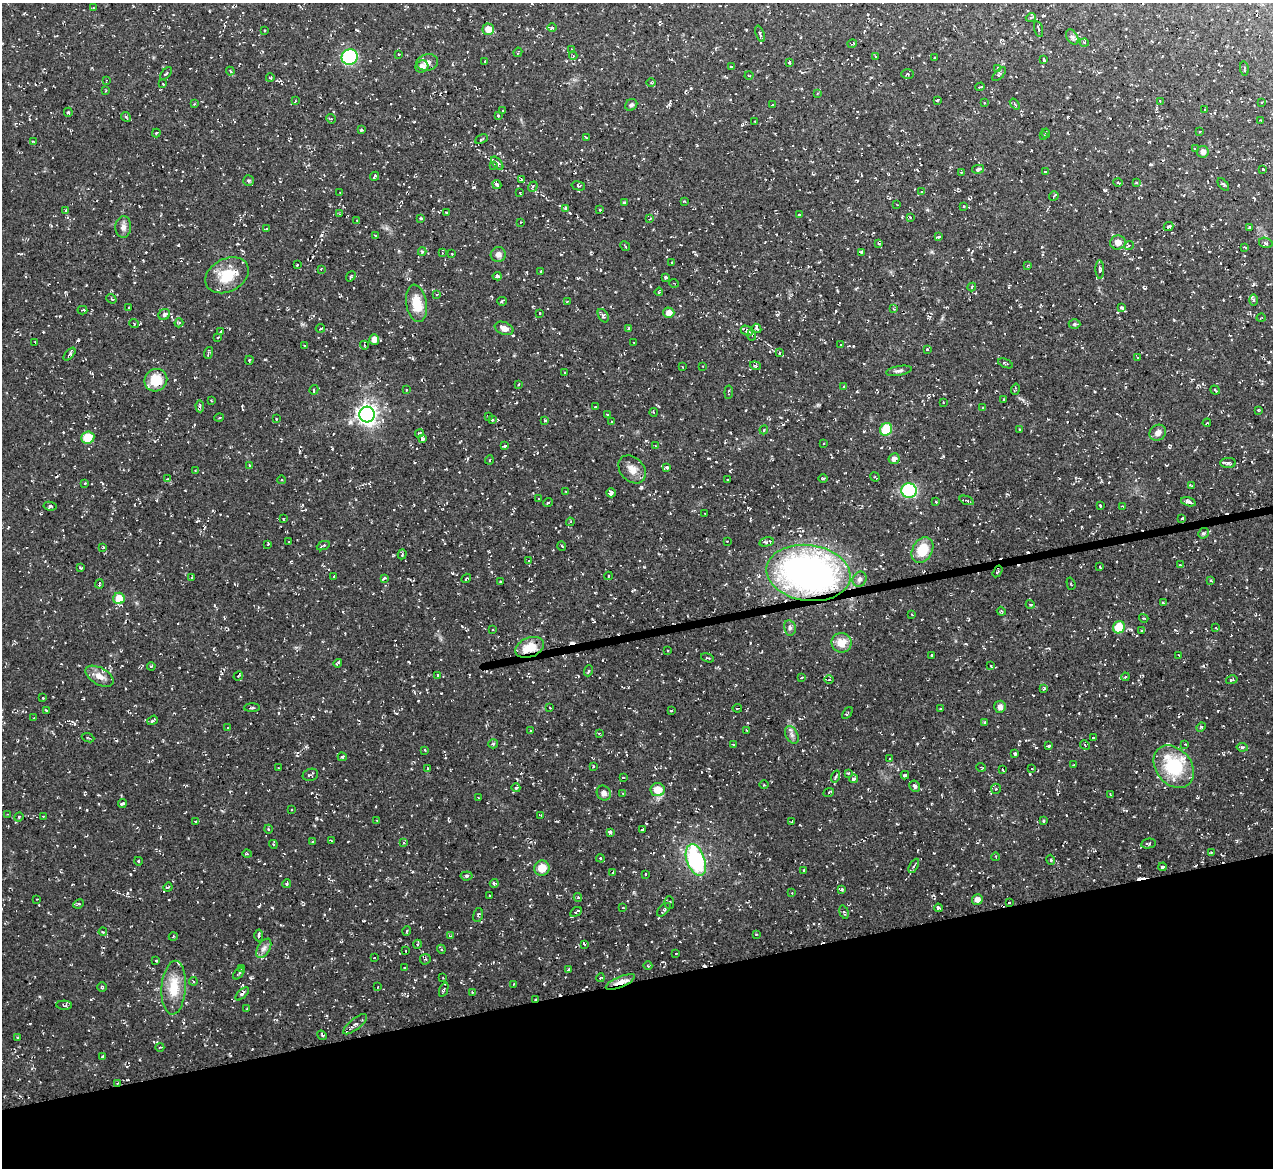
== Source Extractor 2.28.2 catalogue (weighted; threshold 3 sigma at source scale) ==
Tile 14 of 4 x 4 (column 2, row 4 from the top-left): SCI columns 1331-2601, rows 154-1319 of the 5142 x 5088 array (HDU 1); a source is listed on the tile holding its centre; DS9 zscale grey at full resolution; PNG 1275 x 1170 px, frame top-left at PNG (2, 3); each listed source drawn as its Kron ellipse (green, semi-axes under 4 px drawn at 4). Shown black and unused: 16% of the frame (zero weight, under 2 of 3 exposures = <1% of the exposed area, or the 3 px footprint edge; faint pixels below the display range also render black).
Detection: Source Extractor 2.28.2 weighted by HDU 2 'WHT'; one run over the whole footprint, this tile lists its part. Background 0.0534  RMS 0.0089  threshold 0.0399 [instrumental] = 3 sigma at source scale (4.5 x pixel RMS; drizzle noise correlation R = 1.50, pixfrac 1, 0.05/0.05 arcsec/px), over >= 5 px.
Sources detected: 470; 31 cosmic-ray / hot-pixel residue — neither listed nor drawn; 4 inside a brighter listed object's ellipse — not listed separately; the other 435 listed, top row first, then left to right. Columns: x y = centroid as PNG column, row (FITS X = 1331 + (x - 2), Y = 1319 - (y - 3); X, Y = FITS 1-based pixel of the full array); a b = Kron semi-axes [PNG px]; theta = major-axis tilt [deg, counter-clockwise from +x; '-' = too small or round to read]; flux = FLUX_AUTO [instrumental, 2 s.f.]
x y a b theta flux
93 8 3 2 - 0.89
1031 17 5 3 - 0.96
552 28 5 3 - 1
488 29 6 5 - 9.5
1038 29 8 2 -75 1.2
265 30 3 2 - 0.78
760 34 8 3 -71 1.6
1072 37 8 5 -59 2.2
1084 43 4 3 - 0.89
852 44 4 3 - 1.4
572 49 3 3 - 0.94
518 52 5 2 - 0.9
399 54 3 2 - 0.58
573 56 4 4 - 1.1
875 56 4 3 - 0.76
350 57 8 7 - 77
935 58 2 2 - 0.71
1044 60 4 3 - 3.9
485 61 3 2 - 0.72
427 62 11 8 11 5.4
789 62 4 3 - 1.6
422 66 6 6 - 6.1
731 67 3 3 - 1.1
1244 68 7 3 -83 1.2
998 69 4 4 - 3.3
230 71 4 3 - 0.83
166 73 8 2 49 1.1
908 74 6 5 - 1.4
999 74 8 4 45 1.7
749 76 4 3 - 0.69
270 78 4 3 - 0.71
106 80 2 2 - 0.55
651 83 4 3 - 1.1
163 84 3 3 - 0.84
980 87 5 2 - 0.72
105 91 3 2 - 0.8
817 93 3 3 - 0.95
937 100 3 3 - 1.3
295 101 4 2 - 0.63
1160 101 3 3 - 0.81
1262 102 3 3 - 0.83
985 103 2 2 - 0.69
194 104 3 3 - 1.1
1015 104 6 3 -52 1.1
631 105 6 5 - 2
772 105 3 2 - 0.64
503 110 2 2 - 0.78
1205 110 3 2 - 0.58
68 112 4 4 - 1.5
498 116 3 3 - 0.97
126 117 5 4 - 1.2
331 119 5 4 - 0.93
1260 120 2 2 - 0.51
755 122 3 2 - 0.74
361 130 3 2 - 0.92
1200 131 4 2 - 0.57
156 133 4 3 - 1.4
1046 133 5 2 - 1.2
1043 136 3 3 - 0.95
586 138 4 3 - 1.2
481 139 7 2 24 0.99
33 142 4 3 - 1
1195 149 3 3 - 1.3
1203 152 5 5 - 4.1
497 163 8 4 -50 2.7
493 165 3 3 - 1.1
978 169 6 4 13 2.1
1263 169 3 2 - 0.79
961 172 2 2 - 0.78
1045 172 3 3 - 0.93
374 176 5 3 - 1.3
522 180 3 3 - 2.2
249 181 5 5 - 1.4
1118 182 4 3 - 1
1136 183 3 3 - 1.3
497 184 5 3 - 4.3
1223 184 7 4 -52 1.4
578 186 7 4 -15 1.1
533 187 5 4 - 1.4
922 191 3 2 - 0.75
340 193 3 2 - 0.55
520 193 2 2 - 0.63
1054 196 5 2 - 0.76
684 201 3 3 - 0.82
624 203 4 3 - 0.97
897 205 3 2 - 0.5
963 206 3 2 - 0.81
566 208 4 3 - 3.2
66 210 3 3 - 0.76
600 210 3 3 - 0.94
446 212 3 2 - 0.88
339 214 3 3 - 0.73
799 215 3 3 - 0.92
910 217 3 3 - 1
421 218 3 3 - 1.1
650 219 4 2 - 0.76
357 220 3 2 - 0.78
521 222 3 2 - 1.1
123 227 11 8 86 4.2
1169 227 5 3 - 3.2
1249 227 3 2 - 0.99
266 229 4 3 - 0.84
375 235 3 2 - 0.73
939 237 3 2 - 1.2
1118 242 7 7 - 6.1
879 243 3 3 - 1.3
1266 243 7 5 -17 1.9
1129 245 5 3 - 1.1
625 246 5 2 - 0.85
1245 247 4 2 - 0.93
422 251 4 4 - 1.1
861 252 4 2 - 1.2
442 253 4 3 - 0.89
452 254 3 2 - 0.61
498 254 7 7 - 4.5
672 262 3 3 - 1.2
297 265 3 3 - 0.67
1028 265 3 3 - 0.81
321 269 3 2 - 0.7
1100 269 9 4 -87 2.4
541 272 3 2 - 0.97
227 275 23 16 28 26
351 276 5 3 - 1.1
497 276 4 3 - 2.2
665 277 3 3 - 2
674 283 5 3 - 0.68
972 287 4 4 - 1.4
659 292 4 3 - 1
437 294 4 3 - 0.82
111 299 5 3 - 1.3
1253 300 6 4 -90 1
502 301 5 4 - 1.4
567 302 4 2 - 0.63
416 303 19 10 -81 21
129 307 2 2 - 0.73
1122 307 3 3 - 2.7
893 309 4 3 - 0.95
82 310 5 2 - 1.9
540 313 2 2 - 0.83
669 313 5 5 - 6.4
164 315 6 5 - 2.8
603 316 7 5 -59 1.9
1261 318 4 3 - 0.71
134 323 5 3 - 0.84
179 323 5 4 - 1.4
1074 324 6 5 - 1.6
320 328 4 2 - 0.85
504 328 10 6 -22 5
757 328 5 4 - 1.5
628 329 4 3 - 1.1
747 331 6 4 -26 4.3
221 332 4 3 - 1.2
752 335 5 3 - 0.95
218 337 3 2 - 0.69
374 339 5 5 - 7.2
35 342 3 2 - 0.71
634 342 2 2 - 0.53
364 345 4 3 - 0.8
841 345 3 2 - 0.6
305 346 3 2 - 0.96
927 349 3 3 - 0.82
208 353 6 3 71 1.2
779 353 4 3 - 1.1
70 354 8 3 49 1.3
1138 358 4 3 - 0.9
249 360 4 3 - 0.98
1005 363 8 3 -22 1.1
702 366 3 2 - 0.58
755 366 5 4 - 1.2
683 367 3 2 - 0.46
899 371 13 4 10 2.6
564 373 3 2 - 0.7
156 380 12 11 - 21
518 384 3 2 - 1.1
843 387 3 3 - 0.75
1015 389 6 3 73 1.2
314 390 5 4 - 1.3
406 390 3 2 - 0.78
1215 390 5 2 - 0.91
729 392 6 2 84 1.5
1003 400 4 2 - 0.68
212 401 3 2 - 0.72
943 402 2 2 - 0.67
200 406 6 3 -85 1.9
595 407 3 2 - 0.57
983 408 3 3 - 0.97
1258 410 3 3 - 0.84
653 412 4 3 - 0.73
367 414 8 7 - 470
607 415 3 2 - 0.81
488 416 2 2 - 0.55
219 418 5 3 - 1.1
276 419 3 2 - 0.68
492 420 3 2 - 0.97
545 420 3 3 - 1.2
612 422 4 2 - 0.78
1207 423 4 3 - 0.83
886 429 6 6 - 33
764 430 4 3 - 0.83
1020 430 3 2 - 1.4
419 433 4 3 - 1.2
1158 433 9 7 37 5.2
88 437 6 6 - 23
422 439 3 3 - 4.1
824 443 3 2 - 0.77
505 446 3 2 - 1.1
655 446 3 2 - 1
894 459 6 5 - 5
489 460 4 3 - 0.7
1228 463 8 5 2 2.5
250 465 4 4 - 0.92
667 468 4 3 - 2
632 469 16 11 -46 8.3
195 471 3 2 - 0.56
875 477 5 2 - 0.71
823 478 4 3 - 0.99
167 479 4 2 - 0.59
282 480 4 3 - 0.8
727 480 4 2 - 0.61
85 483 3 2 - 0.63
1191 486 3 2 - 0.77
909 490 8 7 - 55
566 492 3 2 - 0.58
611 493 5 4 - 3.6
539 499 4 2 - 0.55
967 500 7 2 -21 1
548 502 5 3 - 0.9
936 502 3 3 - 0.7
1188 502 7 3 -17 3.5
50 506 6 4 -8 1.5
1100 506 3 3 - 2.1
1122 506 3 2 - 0.84
705 513 2 2 - 0.51
1182 518 3 2 - 1.7
283 519 3 2 - 0.64
570 522 4 3 - 0.96
1203 533 6 4 40 1.4
727 541 2 2 - 0.68
289 542 3 2 - 0.59
766 542 7 4 13 2.2
268 544 3 2 - 0.81
323 546 7 3 23 1.2
562 546 5 3 - 0.78
103 548 3 3 - 0.77
922 550 14 10 61 21
402 554 5 4 - 1.2
529 561 2 2 - 0.74
1180 565 4 2 - 0.72
1100 567 4 2 - 0.59
80 568 3 3 - 0.78
997 571 6 3 57 1.4
808 573 42 28 -8 400
334 576 3 2 - 0.5
609 576 4 3 - 0.84
192 578 4 3 - 0.94
384 578 4 3 - 1.2
466 578 5 3 - 0.97
859 579 8 6 60 2.8
1211 580 3 3 - 0.88
501 582 4 2 - 0.84
99 584 4 2 - 1.1
1071 584 6 3 -73 1.1
119 598 6 5 - 17
1163 603 3 3 - 0.99
1030 604 5 3 - 0.93
1001 611 4 3 - 0.94
912 615 3 2 - 0.6
1144 618 5 3 - 0.83
1119 627 6 6 - 22
790 628 8 6 -78 2.3
1216 628 4 2 - 0.75
493 630 3 2 - 0.55
1142 631 4 3 - 1
842 643 10 10 - 13
529 647 15 9 21 17
668 650 3 2 - 0.85
932 655 3 3 - 1.1
1179 655 2 2 - 0.54
707 658 7 2 -19 1
338 663 4 2 - 1.1
151 666 4 3 - 1
991 666 3 2 - 0.6
588 671 5 3 - 0.97
438 675 3 3 - 2
99 676 15 8 -30 8.2
238 676 5 3 - 0.82
1125 677 4 3 - 0.91
802 678 3 3 - 1.3
829 679 5 3 - 1
1232 680 6 2 13 0.92
1044 688 4 3 - 0.97
43 698 3 2 - 0.85
1000 707 6 6 - 3.9
252 708 8 3 1 1.4
550 708 4 2 - 0.53
737 708 4 2 - 0.99
940 709 3 2 - 1.1
46 710 3 2 - 1.2
671 710 3 2 - 0.83
847 713 7 3 52 1
34 718 2 2 - 0.56
152 720 6 3 36 1.4
985 723 4 4 - 1.7
1201 727 5 4 - 1.1
228 728 3 3 - 0.71
747 730 4 3 - 0.85
531 731 3 2 - 0.63
599 733 4 3 - 0.82
792 735 9 6 -61 2.9
88 738 6 2 -21 0.91
1093 738 3 3 - 2.4
493 744 5 4 - 1.1
1185 744 3 2 - 0.76
734 745 4 2 - 0.92
1085 745 5 4 - 1.2
1048 746 3 3 - 3.3
1242 747 6 4 -9 1.7
425 750 3 3 - 0.87
1015 754 3 3 - 1.5
342 757 4 4 - 1.3
889 759 3 2 - 0.66
1074 765 3 2 - 0.92
593 766 3 2 - 0.76
981 767 5 3 - 0.76
1174 767 23 17 -51 49
278 768 2 2 - 0.56
428 768 3 2 - 0.6
1032 768 4 2 - 0.77
1003 770 4 2 - 0.87
848 773 4 4 - 0.99
310 775 8 6 18 2
905 775 4 3 - 3.9
623 777 3 2 - 0.58
836 777 6 3 71 1.1
853 779 4 3 - 2.6
764 785 4 3 - 0.75
915 786 6 5 - 2.3
516 788 4 4 - 1.6
996 789 5 5 - 1.3
658 790 7 6 - 14
829 792 5 3 - 1
604 793 7 6 - 4.3
623 793 3 3 - 0.71
1110 794 4 3 - 0.75
478 798 2 2 - 0.74
122 803 4 3 - 1.7
292 809 3 2 - 0.64
7 814 3 2 - 0.66
541 815 4 2 - 0.78
43 816 2 2 - 0.72
19 817 4 4 - 1.1
377 820 3 2 - 0.63
195 821 3 3 - 0.82
792 821 4 2 - 0.74
1044 821 3 3 - 1.5
268 829 4 3 - 0.72
642 829 3 2 - 0.85
610 832 4 3 - 1.9
313 841 3 2 - 0.78
331 841 3 2 - 0.95
403 842 4 3 - 0.95
273 844 4 3 - 1
1148 844 7 5 10 1.6
1211 852 3 3 - 0.7
247 854 5 3 - 0.87
996 857 4 2 - 0.63
600 858 4 3 - 1.1
696 860 16 9 -70 94
1051 860 5 3 - 0.8
138 861 4 2 - 0.69
914 866 8 3 61 1.5
1163 867 4 3 - 3.8
542 868 8 7 - 12
804 870 3 2 - 0.78
613 872 4 3 - 0.99
646 874 3 2 - 0.69
467 876 6 4 6 2
494 883 4 4 - 1.2
287 884 4 4 - 1.4
168 887 5 3 - 0.85
842 889 3 3 - 0.97
792 893 3 3 - 0.54
489 895 2 2 - 0.75
578 897 4 4 - 1.7
37 899 2 2 - 0.55
977 899 5 5 - 5.2
1009 902 3 2 - 1.2
669 903 6 5 - 1.8
78 904 5 3 - 1.2
623 908 3 2 - 0.87
938 908 4 3 - 1.4
664 910 8 5 44 2
576 912 6 3 29 3.1
844 912 7 4 -73 1.4
478 915 7 4 77 1.5
407 931 5 3 - 0.92
103 932 4 3 - 0.85
756 934 3 2 - 0.69
259 935 6 3 -87 1.6
450 936 3 2 - 0.65
173 937 4 3 - 0.72
417 944 4 3 - 0.99
585 944 4 3 - 1.4
264 948 11 6 60 4
441 949 4 3 - 1
406 951 2 2 - 0.47
676 953 3 2 - 0.89
374 958 3 2 - 0.82
425 959 5 5 - 1.6
156 961 3 2 - 0.91
648 966 4 3 - 0.77
242 968 4 2 - 0.82
404 968 3 2 - 0.61
568 970 3 2 - 1.3
239 973 7 2 45 1.2
443 978 3 2 - 0.56
600 978 4 3 - 1
193 981 4 3 - 1
620 982 15 5 23 7.7
513 984 3 2 - 0.53
102 987 5 4 - 1.3
377 987 3 2 - 0.92
174 988 27 12 86 23
444 990 7 2 68 0.97
472 992 4 3 - 0.85
242 994 8 4 43 2.3
536 999 3 2 - 1.7
64 1005 8 4 -3 1.5
247 1009 3 2 - 0.66
355 1024 14 5 38 3.5
322 1035 5 3 - 1.3
18 1037 4 3 - 1
160 1047 4 2 - 0.71
103 1056 3 3 - 1.3
118 1083 4 2 - 0.97
Overlapping masked pixels (flux is a lower limit): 6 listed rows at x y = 997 571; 808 573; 529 647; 620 982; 536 999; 118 1083
Unlisted compact peaks at least as high as the median listed source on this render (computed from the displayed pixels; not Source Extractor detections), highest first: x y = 474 187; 321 235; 1105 190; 178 245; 1203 666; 644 567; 127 893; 943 456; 1151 164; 864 431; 87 810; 409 662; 570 507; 853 346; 332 448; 130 874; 441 693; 927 210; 1174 320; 1254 284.